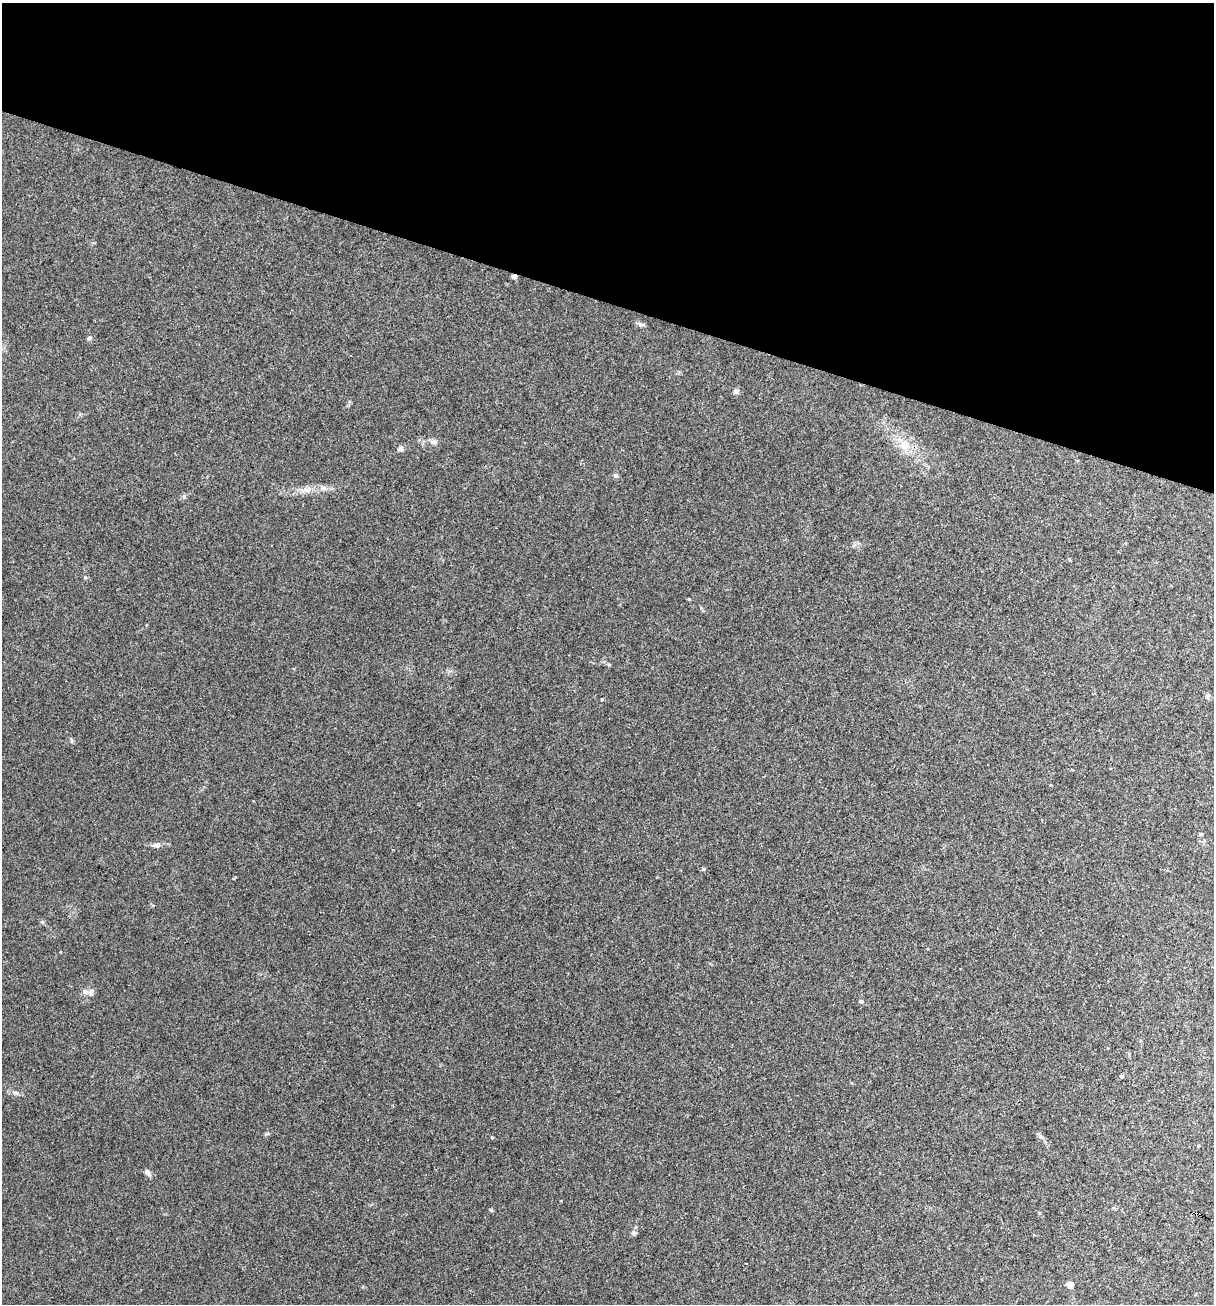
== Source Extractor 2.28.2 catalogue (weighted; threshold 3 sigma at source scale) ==
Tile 2 of 4 x 4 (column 2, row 1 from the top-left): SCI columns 1465-2676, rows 3906-5207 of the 5228 x 5210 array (HDU 1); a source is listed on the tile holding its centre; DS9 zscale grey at full resolution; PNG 1216 x 1306 px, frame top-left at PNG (2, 3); no overlay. Shown black and unused: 23% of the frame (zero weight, under 3 of 4 exposures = <1% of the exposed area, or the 3 px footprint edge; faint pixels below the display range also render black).
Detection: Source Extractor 2.28.2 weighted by HDU 2 'WHT'; one run over the whole footprint, this tile lists its part. Background 0.0278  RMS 0.0075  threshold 0.0336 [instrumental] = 3 sigma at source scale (4.5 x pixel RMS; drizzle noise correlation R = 1.50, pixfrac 1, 0.05/0.05 arcsec/px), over >= 5 px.
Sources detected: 15; all 15 listed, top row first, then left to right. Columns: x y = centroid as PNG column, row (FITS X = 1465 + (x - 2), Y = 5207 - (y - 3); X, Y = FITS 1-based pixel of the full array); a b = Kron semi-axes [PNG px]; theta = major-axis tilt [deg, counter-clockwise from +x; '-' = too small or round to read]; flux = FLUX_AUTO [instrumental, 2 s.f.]
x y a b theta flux
514 276 5 4 - 2.8
89 338 6 5 - 1.2
736 391 6 6 - 1.6
434 442 8 6 1 2.1
401 449 7 5 -27 1.4
1208 696 7 4 46 1.1
1201 834 4 3 - 0.98
157 845 7 5 14 1.8
703 869 5 4 - 1.1
85 991 7 4 -1 1.6
861 1001 5 4 - 1.3
1121 1076 4 3 - 1.1
147 1172 7 5 -45 3
634 1233 6 5 - 1.3
1070 1285 5 4 - 8.5
Overlapping masked pixels (flux is a lower limit): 1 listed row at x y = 514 276
Unlisted compact peaks at least as high as the median listed source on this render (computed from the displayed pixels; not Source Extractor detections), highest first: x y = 491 1210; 615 476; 609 665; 492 1137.